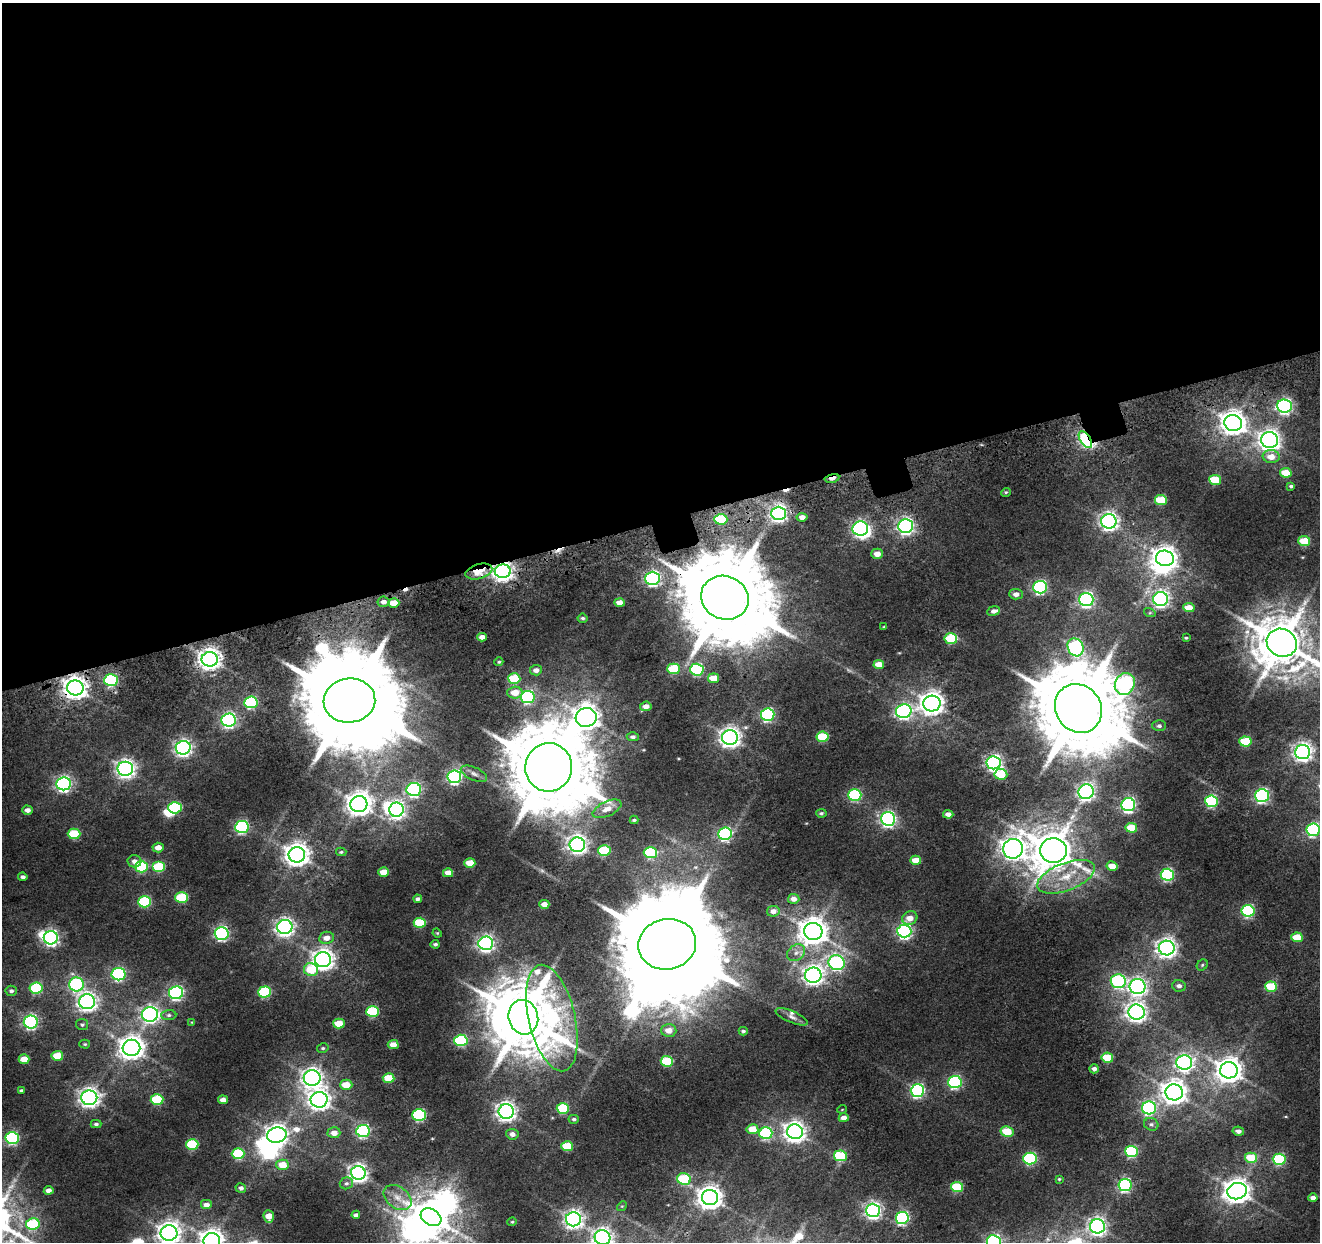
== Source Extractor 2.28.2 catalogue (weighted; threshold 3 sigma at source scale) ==
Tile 2 of 4 x 4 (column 2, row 1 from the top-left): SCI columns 1775-3092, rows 3946-5185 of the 6184 x 5464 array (HDU 1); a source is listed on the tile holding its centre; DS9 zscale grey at full resolution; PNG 1322 x 1244 px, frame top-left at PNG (2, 3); each listed source drawn as its Kron ellipse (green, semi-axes under 4 px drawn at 4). Shown black and unused: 42% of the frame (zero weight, under 3 of 5 exposures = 20% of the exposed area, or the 3 px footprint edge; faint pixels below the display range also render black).
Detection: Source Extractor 2.28.2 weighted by HDU 2 'WHT'; one run over the whole footprint, this tile lists its part. Background 0.0104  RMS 0.005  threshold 0.0227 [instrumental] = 3 sigma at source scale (4.5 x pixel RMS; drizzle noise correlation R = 1.50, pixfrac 1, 0.0396/0.0396 arcsec/px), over >= 5 px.
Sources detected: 264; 1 too faint to see at this stretch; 12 inside a brighter object's white glare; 3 cosmic-ray / hot-pixel residue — neither listed nor drawn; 3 inside a brighter listed object's ellipse — not listed separately; the other 245 listed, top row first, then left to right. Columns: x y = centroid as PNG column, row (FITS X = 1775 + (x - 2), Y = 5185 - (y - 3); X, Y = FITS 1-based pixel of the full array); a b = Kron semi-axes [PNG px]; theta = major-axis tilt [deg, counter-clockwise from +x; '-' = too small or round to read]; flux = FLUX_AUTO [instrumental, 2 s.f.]
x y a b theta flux
1284 406 7 6 - 130
1233 423 9 8 - 520
1085 440 9 5 -58 87
1270 440 8 8 - 320
1271 457 8 6 -6 5.1
1286 473 6 4 -10 9.7
832 478 7 3 12 6.3
1215 480 6 5 - 19
1291 486 4 3 - 0.77
1006 492 5 3 - 0.56
1161 500 6 5 - 17
779 513 7 6 - 210
802 517 5 4 - 2.6
721 519 6 5 - 26
1109 521 7 7 - 240
906 526 7 7 - 170
860 529 8 7 - 140
1304 541 6 5 - 15
877 554 6 5 - 4
1165 558 9 7 -13 440
479 571 14 7 16 15
503 571 8 7 - 330
653 578 7 6 - 120
1040 587 7 6 - 90
1016 594 6 5 - 2.4
725 598 24 21 -24 9000
1161 599 7 7 - 160
1086 600 7 6 - 130
384 602 6 5 - 2.4
394 603 5 4 - 7
619 603 5 4 - 4.2
1189 608 6 4 -7 7.4
993 611 6 5 - 1.7
1150 613 6 4 -17 0.67
583 618 5 4 - 0.92
884 627 4 3 - 0.46
482 637 5 4 - 2.7
1186 638 3 3 - 0.59
951 639 6 5 - 28
1282 643 15 13 -27 2500
1076 647 9 7 -62 97
210 659 8 7 - 420
499 662 4 4 - 0.58
879 665 5 4 - 7.4
674 669 6 5 - 27
536 670 6 5 - 2.4
697 670 7 6 - 60
714 678 5 4 - 9.5
514 679 6 5 - 22
111 680 7 6 - 67
1125 684 11 9 61 140
75 688 8 7 - 450
515 693 7 6 - 6.8
528 697 7 6 - 72
349 701 26 22 4 12000
251 702 7 6 - 52
932 704 8 8 - 440
646 706 6 4 8 3
1078 708 25 22 -55 7600
904 711 8 7 - 140
768 715 7 6 - 72
586 718 10 9 - 570
229 720 7 6 - 130
1159 726 7 5 -1 1.2
633 737 6 4 1 1.4
823 737 6 5 - 24
730 738 8 7 - 310
1245 741 6 5 - 23
183 748 7 6 - 190
1303 752 7 7 - 260
994 763 7 6 - 160
549 767 24 23 - 7100
125 769 8 7 - 270
474 774 14 6 -24 2.3
1001 774 6 5 - 18
454 777 7 6 - 110
63 784 7 6 - 150
414 789 7 6 - 98
1086 792 8 7 - 190
855 795 6 6 - 50
1262 796 7 6 - 110
1211 801 6 5 - 60
359 804 8 8 - 520
1128 805 7 6 - 110
175 808 7 5 1 40
607 809 15 7 25 4.8
27 810 5 4 - 2.3
396 810 7 7 - 200
821 813 5 4 - 0.87
948 814 5 4 - 2.6
888 819 7 6 - 140
634 820 4 3 - 0.71
242 827 7 6 - 85
1131 828 6 5 - 13
1313 830 7 6 - 74
74 834 6 5 - 24
725 834 7 6 - 82
577 845 8 7 - 250
158 848 5 5 - 3.8
1013 849 10 9 - 420
1053 850 13 12 - 1800
604 851 6 5 - 27
341 852 5 4 - 0.71
650 853 6 5 - 36
297 855 8 7 - 500
916 860 5 4 - 6.9
134 861 7 6 - 2.6
470 863 5 4 - 9
1112 866 5 5 - 6.2
141 867 6 5 - 40
159 867 6 5 - 28
384 872 5 4 - 6.8
448 873 5 4 - 4.4
1167 875 6 6 - 67
23 877 4 4 - 1.3
1066 877 30 14 21 17
182 897 6 5 - 28
418 899 4 3 - 1.2
794 899 6 5 - 2.6
145 902 6 5 - 41
544 904 5 4 - 3.6
773 911 6 5 - 2.8
1248 911 6 6 - 55
910 918 8 6 23 4.6
420 923 6 5 - 23
285 927 7 7 - 230
813 931 9 8 - 730
904 931 7 6 - 140
222 933 7 6 - 100
437 933 4 4 - 0.48
1297 937 6 5 - 11
51 938 7 6 - 140
327 938 7 6 - 3.8
486 943 7 6 - 170
435 944 4 3 - 1
667 944 29 25 11 15000
1167 948 8 7 - 290
796 953 10 7 39 2.9
323 960 8 7 - 340
837 963 8 7 - 91
1202 965 6 5 - 0.78
311 970 7 6 - 17
119 974 7 6 - 71
813 975 8 7 - 270
1118 981 7 7 - 70
77 984 7 7 - 66
1179 986 7 5 -12 1.7
1138 987 8 7 - 210
1271 987 6 5 - 23
36 988 6 5 - 37
11 991 5 5 - 1.5
265 992 6 5 - 42
176 993 7 6 - 98
87 1002 8 7 - 260
373 1011 6 5 - 36
1137 1012 8 7 - 290
150 1014 8 7 - 180
169 1015 7 5 1 1.1
523 1017 17 15 -76 4200
792 1017 17 5 -23 2.5
552 1018 54 23 -77 110
31 1022 7 6 - 110
192 1022 4 3 - 0.4
339 1024 6 5 - 10
82 1025 6 5 - 0.92
669 1030 7 6 - 4.2
743 1031 4 4 - 0.98
461 1040 6 6 - 49
85 1044 5 4 - 0.6
393 1045 5 4 - 4.7
131 1048 9 8 - 480
323 1048 6 4 12 0.78
57 1056 6 5 - 12
1107 1058 6 5 - 18
24 1059 5 4 - 6.8
667 1061 6 5 - 29
1184 1063 8 7 - 160
1094 1069 5 4 - 2
1229 1070 9 8 - 570
312 1078 8 8 - 280
389 1078 6 5 - 13
955 1082 7 6 - 77
346 1085 6 5 - 8.5
21 1090 4 3 - 0.82
917 1090 7 6 - 100
1174 1092 8 8 - 510
89 1098 8 7 - 290
157 1100 6 5 - 30
223 1100 5 4 - 3.2
319 1100 8 8 - 350
563 1108 6 5 - 31
1149 1108 7 6 - 83
842 1109 5 3 - 0.32
506 1112 7 7 - 280
419 1115 6 6 - 60
844 1118 5 4 - 3.7
574 1119 5 4 - 0.97
96 1124 5 4 - 1.1
1151 1124 7 6 - 1.3
752 1129 6 5 - 8.6
363 1131 7 6 - 75
1007 1131 6 5 - 14
1238 1131 6 4 -9 2
795 1132 8 7 - 370
334 1133 6 5 - 4
766 1133 6 6 - 54
512 1134 6 5 - 2.6
277 1135 10 7 12 340
12 1138 7 6 - 75
192 1144 6 5 - 32
567 1146 6 5 - 18
1131 1152 6 5 - 49
238 1154 6 5 - 32
840 1156 6 5 - 30
1030 1158 7 6 - 55
1251 1158 6 5 - 16
1279 1159 6 5 - 46
283 1165 6 5 - 9.3
358 1173 7 7 - 240
684 1179 7 6 - 32
1059 1179 4 4 - 0.54
346 1183 7 6 - 1
1125 1185 6 6 - 76
957 1187 6 5 - 24
241 1188 5 4 - 1.6
49 1190 5 4 - 2.4
1237 1191 10 8 13 550
398 1197 15 10 -37 5.4
710 1197 8 7 - 480
1313 1198 4 4 - 2.1
206 1205 6 5 - 2.8
622 1206 5 4 - 0.5
873 1210 7 6 - 190
356 1215 4 3 - 1.5
269 1216 6 5 - 7.5
431 1217 11 8 -30 1100
902 1218 6 6 - 77
573 1219 7 7 - 230
512 1222 4 4 - 0.56
33 1224 7 6 - 33
1097 1226 7 7 - 220
169 1233 8 8 - 390
603 1238 8 7 - 260
212 1241 8 8 - 440
994 1242 7 6 - 120
Overlapping masked pixels (flux is a lower limit): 8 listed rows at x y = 1085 440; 832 478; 479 571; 503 571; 725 598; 210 659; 75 688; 349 701
Isophote crosses this tile's border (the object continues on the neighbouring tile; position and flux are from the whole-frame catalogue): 7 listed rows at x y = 1282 643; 1313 830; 431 1217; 169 1233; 603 1238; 212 1241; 994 1242